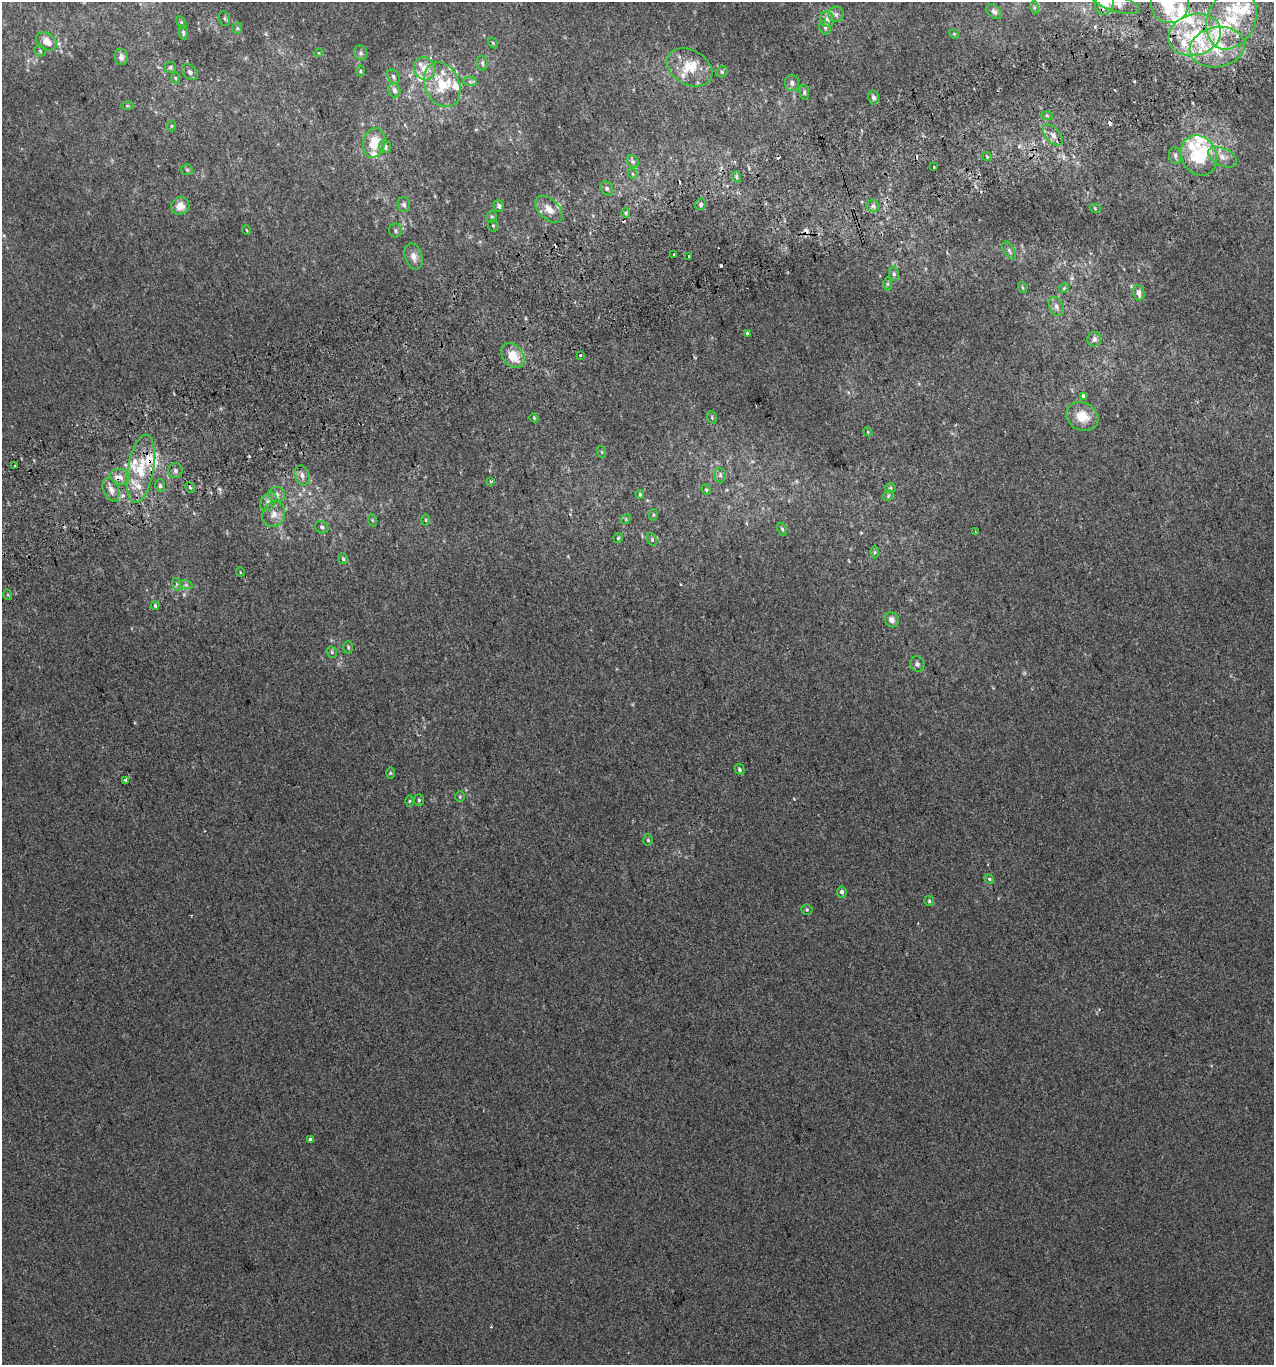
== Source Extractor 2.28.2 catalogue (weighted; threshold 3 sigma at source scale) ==
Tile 10 of 4 x 4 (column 2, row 3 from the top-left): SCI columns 1358-2629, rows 1407-2769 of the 5313 x 5536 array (HDU 1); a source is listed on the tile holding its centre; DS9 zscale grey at full resolution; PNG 1276 x 1367 px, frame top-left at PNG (2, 2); each listed source drawn as its Kron ellipse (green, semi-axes under 4 px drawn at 4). Shown black and unused: <1% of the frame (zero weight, under 2 of 3 exposures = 2% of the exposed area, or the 3 px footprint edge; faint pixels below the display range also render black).
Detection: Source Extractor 2.28.2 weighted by HDU 2 'WHT'; one run over the whole footprint, this tile lists its part. Background 0.00305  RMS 0.0074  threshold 0.0333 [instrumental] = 3 sigma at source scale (4.5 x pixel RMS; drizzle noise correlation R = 1.50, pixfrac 1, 0.0396/0.0396 arcsec/px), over >= 5 px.
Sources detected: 175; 2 too faint to see at this stretch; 11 cosmic-ray / hot-pixel residue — neither listed nor drawn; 28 inside a brighter listed object's ellipse — not listed separately; the other 134 listed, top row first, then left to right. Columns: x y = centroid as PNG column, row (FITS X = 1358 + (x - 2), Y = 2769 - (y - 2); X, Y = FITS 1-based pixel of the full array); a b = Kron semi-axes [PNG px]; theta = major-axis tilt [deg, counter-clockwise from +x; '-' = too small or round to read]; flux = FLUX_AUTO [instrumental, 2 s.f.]
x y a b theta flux
1104 2 13 9 78 11
1170 3 19 19 - 20
1116 4 25 8 -16 6.8
1034 7 6 4 -72 1.3
994 12 9 6 -42 2.5
836 14 8 7 - 2.7
224 18 8 5 -71 1.3
827 19 8 7 - 3.3
1231 19 31 24 65 42
181 22 7 4 -59 1.2
237 28 5 4 - 1.1
825 28 7 5 -68 1.5
183 33 7 4 -79 1.4
954 34 5 4 - 0.76
1195 35 27 20 17 43
46 41 11 8 -32 7.2
493 43 6 3 -57 0.86
1217 47 28 20 11 35
40 51 6 5 - 1
319 53 4 4 - 0.83
361 53 7 6 - 1.9
121 57 8 6 -80 3
482 63 7 5 -81 1.8
170 67 5 5 - 1.3
690 67 24 17 -29 18
425 69 12 10 -60 9.5
360 71 5 3 - 0.86
190 72 9 6 -43 2.4
722 72 6 5 - 1.3
393 77 8 5 -53 1.8
176 78 6 4 -88 0.95
470 82 7 4 -2 1.8
792 83 8 7 - 2.9
442 85 23 17 -66 25
394 90 7 6 - 2.9
804 92 7 5 -81 1.6
874 97 7 5 -81 2.3
127 106 6 4 0 0.85
1047 115 6 4 -3 1.2
171 126 5 5 - 1.1
1053 135 13 7 -48 5
374 143 15 11 76 14
385 147 6 6 - 2.8
1175 155 8 6 -75 2.2
1199 155 21 17 -62 61
987 157 5 3 - 0.72
1223 157 15 8 -25 6.1
633 162 7 5 -54 1.5
934 167 3 3 - 0.98
187 170 6 5 - 1
633 174 5 3 - 0.67
737 177 6 3 -71 1.2
607 188 7 6 - 1.6
701 204 6 5 - 1.6
404 205 7 6 - 2.1
180 206 9 8 - 7.1
499 206 6 5 - 2.6
873 206 6 6 - 2.2
1095 208 5 3 - 0.72
549 209 16 10 -44 7.6
626 213 5 4 - 1.1
492 217 6 5 - 1.2
493 225 6 5 - 1.2
246 230 5 3 - 0.61
395 231 7 6 - 1.5
1009 251 10 5 -57 1.8
674 255 3 3 - 2.4
414 256 13 8 -72 4.9
689 256 3 3 - 2
894 274 7 5 -80 1.7
887 284 6 4 90 1
1023 287 6 3 -71 0.7
1064 288 5 4 - 0.93
1139 293 8 5 -78 4.2
1056 306 10 7 -68 3.3
748 334 4 3 - 2.4
1094 339 7 7 - 2.6
513 355 13 10 -53 13
581 355 3 3 - 4.7
1083 396 3 3 - 11
1082 416 17 14 -26 15
712 417 6 4 -71 1
534 418 4 3 - 0.71
868 432 4 3 - 0.6
602 452 6 4 -71 0.77
15 466 3 3 - 3.2
141 469 35 13 80 27
175 471 7 7 - 2.2
302 475 10 7 -74 3.7
720 475 7 6 - 2
120 477 10 8 -9 4.4
491 481 4 3 - 0.8
160 486 6 5 - 1.9
190 487 5 4 - 1.4
890 488 5 5 - 1.2
111 490 12 7 -65 4.9
706 490 5 4 - 1.1
640 494 4 3 - 0.81
277 495 8 7 - 3.1
888 496 6 4 48 1.1
268 502 10 7 58 3.3
274 514 13 11 64 6.3
653 515 5 3 - 0.79
626 519 5 4 - 0.88
372 520 6 4 -71 0.87
426 520 6 4 90 0.88
322 527 7 6 - 1.8
782 529 7 4 -68 1.2
975 532 3 2 - 0.76
618 538 5 4 - 0.91
652 540 7 4 -65 1.1
875 552 6 4 89 0.99
343 559 5 4 - 1.1
240 572 5 3 - 0.51
176 584 6 4 -72 1.1
186 585 7 4 -18 1.3
8 595 5 3 - 0.7
155 606 4 3 - 1
892 620 7 6 - 3.5
348 647 6 5 - 1.2
332 652 6 5 - 1.2
917 664 8 7 - 2.1
740 769 6 4 -61 1.5
390 773 6 4 -90 0.91
125 781 4 3 - 4.1
460 797 5 4 - 0.91
419 800 6 5 - 1.3
410 801 5 4 - 0.79
648 840 5 4 - 1.2
989 879 5 4 - 1.1
842 892 5 5 - 1.9
929 901 5 5 - 1.1
807 910 5 5 - 1.1
310 1139 4 3 - 3.9
Overlapping masked pixels (flux is a lower limit): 2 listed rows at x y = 1104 2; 111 490
Isophote crosses this tile's border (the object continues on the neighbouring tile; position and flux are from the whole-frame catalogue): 3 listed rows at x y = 1104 2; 1170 3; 1116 4